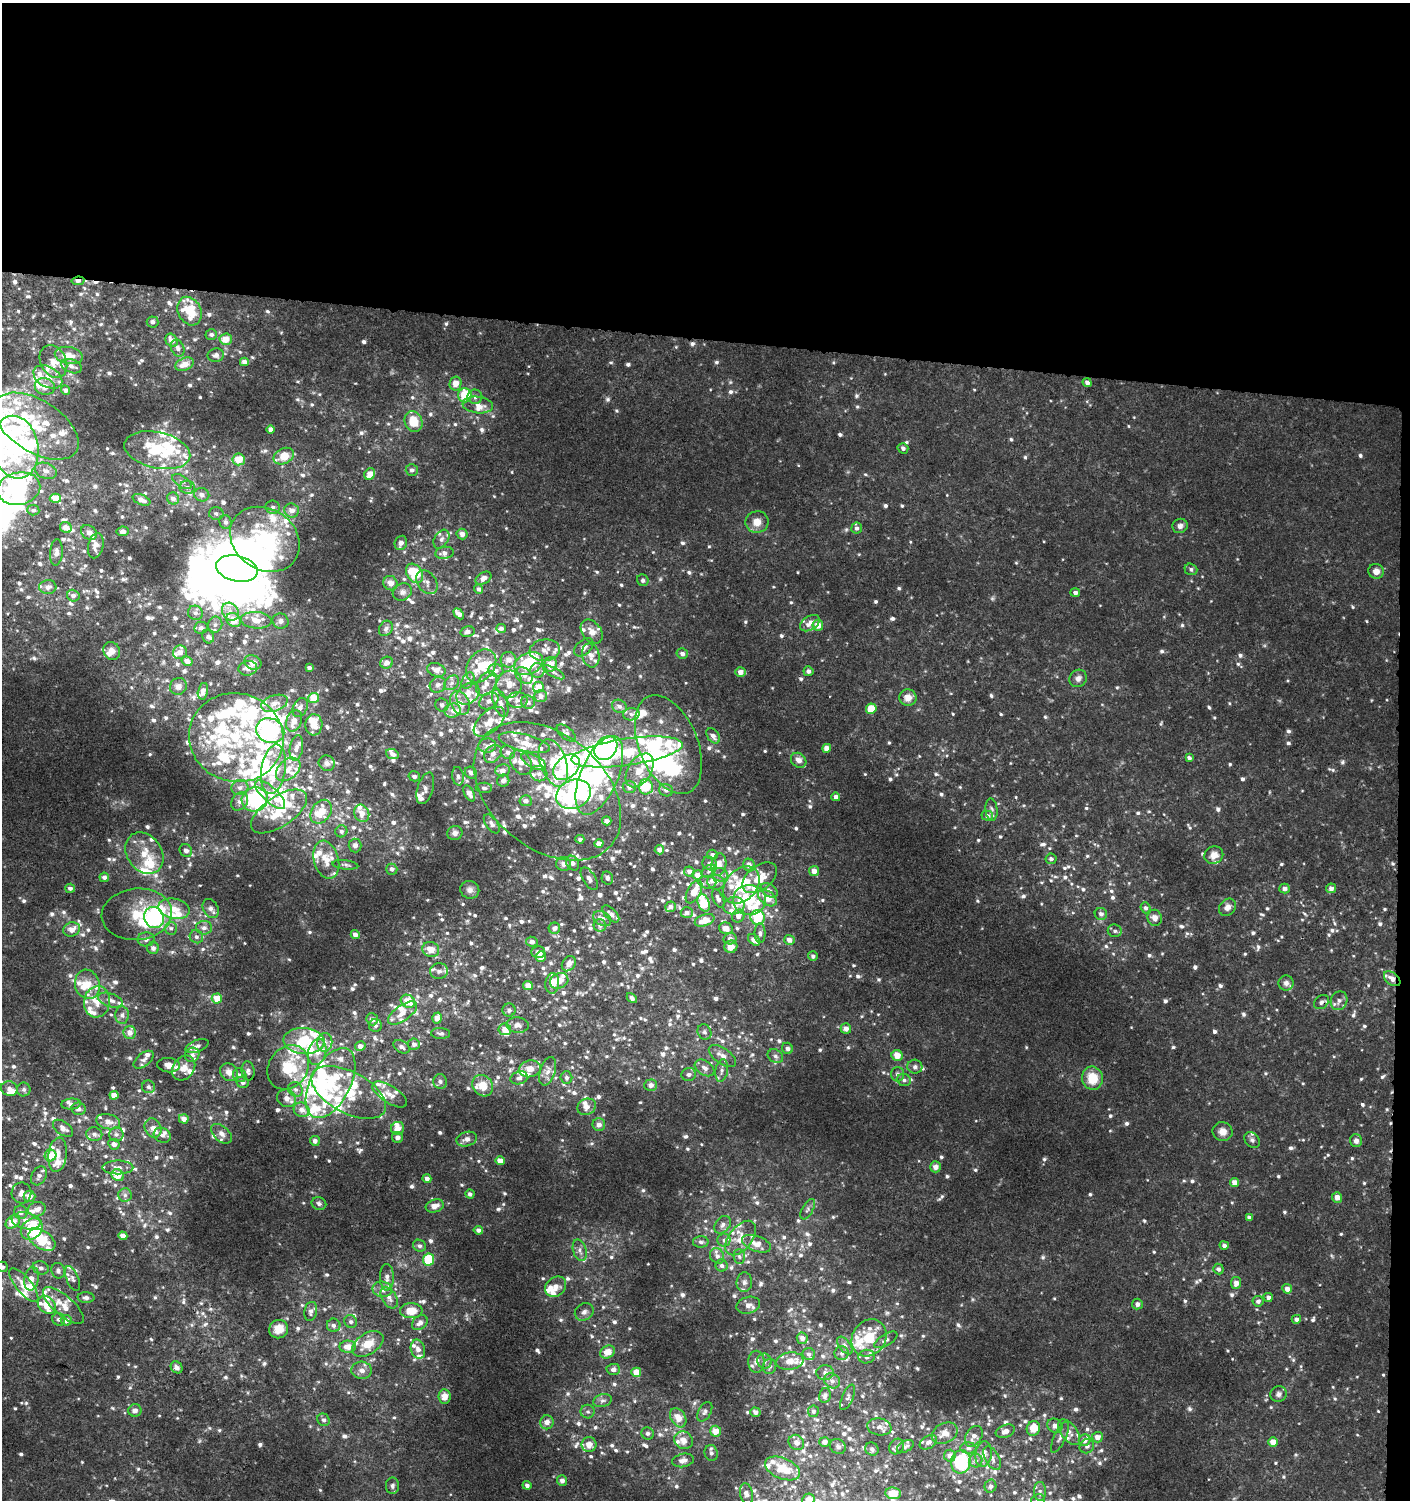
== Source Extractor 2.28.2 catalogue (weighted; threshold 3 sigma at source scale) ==
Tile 3 of 3 x 3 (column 3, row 1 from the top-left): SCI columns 3048-4455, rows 3006-4503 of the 4740 x 4504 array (HDU 1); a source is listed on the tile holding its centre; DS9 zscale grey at full resolution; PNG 1412 x 1502 px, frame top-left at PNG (2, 3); each listed source drawn as its Kron ellipse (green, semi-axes under 4 px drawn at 4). Shown black and unused: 23% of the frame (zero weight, under 3 of 5 exposures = <1% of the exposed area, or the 3 px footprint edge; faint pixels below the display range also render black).
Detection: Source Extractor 2.28.2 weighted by HDU 2 'WHT'; one run over the whole footprint, this tile lists its part. Background 0.00219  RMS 0.0015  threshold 0.00688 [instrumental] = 3 sigma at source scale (4.5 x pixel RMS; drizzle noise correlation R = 1.50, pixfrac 1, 0.0396/0.0396 arcsec/px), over >= 5 px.
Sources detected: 1468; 1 too faint to see at this stretch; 32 inside a brighter object's white glare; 1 cosmic-ray / hot-pixel residue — neither listed nor drawn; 255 inside a brighter listed object's ellipse — not listed separately; of the other 1179, all 500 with FLUX_AUTO >= 0.441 (the completeness limit of this list) listed and drawn (679 fainter detections not listed), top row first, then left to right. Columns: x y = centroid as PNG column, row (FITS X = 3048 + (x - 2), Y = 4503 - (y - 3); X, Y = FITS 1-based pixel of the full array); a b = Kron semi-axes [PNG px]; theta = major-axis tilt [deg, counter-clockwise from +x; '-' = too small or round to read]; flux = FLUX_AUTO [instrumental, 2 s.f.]
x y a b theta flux
78 281 6 4 8 0.5
190 311 15 11 -64 5.4
152 322 6 5 - 0.55
211 335 6 5 - 0.5
226 339 6 6 - 2
171 340 7 5 -58 1.2
178 348 9 6 -68 0.68
69 355 14 8 -11 2.1
216 355 8 7 - 0.57
53 362 17 12 -62 2.1
244 362 4 4 - 0.82
185 364 9 6 22 1.7
71 366 11 6 -21 0.82
48 377 15 10 -30 1.9
456 383 7 6 - 1.7
1087 383 5 4 - 0.61
45 387 10 8 -15 1.3
65 390 5 4 - 0.58
465 395 7 6 - 4.9
475 397 7 7 - 0.63
478 405 15 8 -7 1.3
413 422 10 9 - 3.6
36 426 47 26 -32 10
270 430 4 4 - 0.74
15 447 32 23 -80 15
903 448 5 5 - 0.5
157 450 33 18 -12 8.8
284 456 11 7 27 3.2
239 459 6 6 - 2.3
412 470 6 6 - 0.47
46 471 11 7 -20 0.91
370 474 6 5 - 1.6
182 481 11 5 -32 0.58
187 487 8 6 -8 0.65
19 489 22 16 11 19
202 495 7 6 - 0.76
55 498 5 4 - 2.4
173 498 6 6 - 0.77
141 500 9 5 -22 1
273 507 7 6 - 0.51
33 510 6 5 - 0.46
292 510 7 7 - 1.1
216 513 7 6 - 0.47
225 522 7 6 - 0.54
757 522 11 11 - 1.6
1180 526 8 7 - 0.61
66 528 6 5 - 1.2
857 528 5 5 - 0.46
123 531 6 4 10 0.44
89 532 9 6 -39 0.85
462 534 5 5 - 0.84
265 539 37 30 -35 24
441 539 10 7 58 0.63
401 543 7 6 - 0.65
96 546 13 7 76 0.91
56 552 13 6 84 0.73
444 553 9 6 8 0.73
237 569 21 13 -13 100
1191 569 6 5 - 0.45
1376 571 8 7 - 0.97
414 573 10 7 -57 6.9
483 578 9 5 32 0.94
643 580 6 5 - 0.45
427 582 13 9 -55 0.95
390 583 7 7 - 1
48 587 8 7 - 0.73
479 589 5 4 - 0.5
402 592 10 8 30 0.66
1075 592 5 4 - 0.47
73 596 6 6 - 0.69
230 612 9 8 - 1
195 613 7 7 - 0.63
459 614 6 4 -45 0.93
234 620 8 6 -42 2.7
256 620 15 8 -4 2.1
281 621 8 7 - 0.69
810 623 11 6 33 1.2
215 624 8 7 - 0.59
818 625 5 5 - 1.6
201 628 6 6 - 0.66
386 628 8 6 60 0.44
501 628 5 4 - 0.47
467 632 7 5 16 0.64
592 632 13 9 -52 1.3
208 637 7 5 -69 0.55
584 647 11 7 42 0.79
545 650 15 10 7 1.4
112 651 9 8 - 1
180 652 7 7 - 0.98
682 654 6 5 - 0.56
591 655 12 8 -78 1.1
508 660 8 7 - 0.99
187 661 6 5 - 0.87
253 663 9 7 -21 1.4
387 663 6 6 - 0.85
529 663 15 10 26 7.4
551 664 7 6 - 1.5
481 666 18 13 53 4.8
248 668 9 7 10 0.99
309 668 4 3 - 0.47
436 670 9 6 -19 1.2
496 670 7 6 - 0.72
537 671 7 7 - 0.55
808 671 5 5 - 0.63
554 672 12 4 -28 0.44
740 672 5 4 - 1
524 675 10 7 -42 0.81
1078 678 9 8 - 0.77
468 681 9 5 62 0.53
452 683 8 6 41 0.57
487 684 13 9 58 1.5
509 684 14 12 73 1.8
438 685 8 7 - 0.74
178 686 9 8 - 0.68
538 687 5 5 - 1.5
203 691 8 5 77 0.62
468 694 13 9 38 1.8
541 696 6 6 - 0.78
908 697 8 8 - 1.4
314 698 5 5 - 3.3
518 700 10 8 -1 0.72
489 701 10 7 32 0.99
528 702 7 6 - 0.6
274 703 13 8 19 1.2
460 703 12 9 -63 1.8
500 703 15 7 -69 0.99
442 705 7 6 - 0.57
619 706 8 6 -25 0.63
300 707 10 7 62 0.8
871 709 5 5 - 3.7
453 711 8 7 - 0.87
631 714 8 6 3 0.56
294 721 11 7 70 1.5
489 722 19 10 43 2.2
314 725 10 8 87 2.1
270 731 14 12 -24 31
566 733 11 6 -39 0.55
713 736 8 5 -53 0.62
236 738 47 44 -15 20
524 743 26 8 -14 2.2
668 745 52 29 -68 9.3
487 746 9 7 4 0.62
296 748 13 6 80 0.94
606 748 13 10 49 20
827 748 4 4 - 1.3
508 752 7 6 - 0.63
627 752 56 13 8 8.7
392 754 6 5 - 0.68
493 754 10 7 45 0.82
1189 758 4 4 - 0.52
799 760 8 6 -40 0.98
534 761 13 6 -29 1
327 763 8 7 - 0.72
521 763 13 9 -53 1.4
553 763 24 13 -71 5.1
567 767 15 10 42 7.1
273 769 25 12 81 6
288 769 14 9 42 1.6
503 770 7 6 - 0.75
640 770 18 11 57 3
471 773 6 5 - 0.71
539 774 8 7 - 0.83
599 775 42 18 67 17
414 776 6 5 - 0.54
458 776 9 6 -82 0.54
503 781 6 6 - 0.64
629 787 7 6 - 0.8
646 787 7 7 - 4.8
240 788 8 7 - 0.7
425 788 16 8 73 0.88
484 788 8 5 -2 0.47
666 790 7 6 - 0.5
547 791 84 57 -40 22
469 793 8 5 -62 1
573 794 18 14 22 19
270 795 19 7 -43 1.9
836 797 4 4 - 0.73
255 799 13 12 - 12
240 801 10 7 53 0.83
526 801 6 5 - 0.65
991 810 11 6 -84 0.46
279 811 32 15 34 5.6
321 812 13 9 55 3.7
362 813 9 7 -67 1.4
987 816 6 5 - 0.53
607 821 5 4 - 0.82
492 824 11 6 -54 0.69
341 831 6 6 - 0.45
455 833 8 7 - 0.6
580 839 4 4 - 0.49
599 844 4 4 - 1.3
355 846 7 6 - 0.64
659 850 5 4 - 0.89
186 851 7 6 - 0.66
144 853 22 17 -55 3.6
712 855 5 5 - 0.46
1214 855 9 8 - 1.4
1051 859 5 5 - 0.45
326 860 19 12 -74 2.7
573 863 7 6 - 0.64
709 863 7 6 - 0.54
564 864 7 7 - 0.77
719 864 11 7 80 1.5
345 865 13 4 -7 0.47
749 865 6 5 - 0.86
392 869 5 5 - 0.49
689 871 5 5 - 0.8
709 871 8 5 36 0.44
814 871 5 5 - 1.1
697 875 5 4 - 1.1
720 875 8 6 -18 0.69
104 877 5 4 - 0.57
607 878 7 5 -78 0.53
760 878 20 12 38 2.8
589 879 12 6 -58 0.68
707 882 9 6 -9 0.5
716 882 9 7 -21 0.81
741 885 21 15 47 6.9
70 888 5 4 - 0.45
1284 888 5 5 - 0.69
1331 888 5 5 - 0.68
470 890 9 8 - 0.65
769 890 9 6 -37 0.6
694 892 12 6 62 2.5
767 898 10 6 -37 2.2
718 899 10 5 -64 0.67
749 900 16 15 - 5.8
704 903 9 6 -69 6.5
734 906 10 8 10 1.1
670 907 5 5 - 0.68
1227 907 9 7 46 0.91
1145 908 5 5 - 0.45
174 909 16 10 -12 2.1
211 909 10 7 -62 0.7
687 912 6 5 - 0.57
137 914 35 26 5 6.5
611 914 10 5 -46 0.79
1101 914 6 6 - 0.59
738 916 7 6 - 1
758 917 7 7 - 6.2
154 918 11 9 -66 17
1155 918 8 7 - 0.97
602 919 10 6 -27 0.91
705 920 10 6 19 2
600 925 6 6 - 0.54
171 928 6 5 - 0.47
204 928 8 7 - 0.65
554 928 6 5 - 0.8
726 928 7 5 -17 1.2
72 929 8 7 - 1.3
1115 931 7 6 - 0.47
760 933 10 5 -90 0.49
355 934 4 4 - 0.83
196 937 7 6 - 0.51
146 939 8 7 - 0.64
730 939 6 5 - 0.57
754 940 7 5 -38 1.2
789 940 5 5 - 0.93
532 942 6 5 - 0.51
731 947 6 6 - 1.3
153 948 6 6 - 0.57
431 949 8 7 - 1.8
538 952 7 6 - 0.63
541 956 5 5 - 1.8
813 956 5 5 - 0.49
569 964 8 6 54 0.96
439 971 9 8 - 0.85
1392 979 9 6 -39 1.3
559 981 9 7 24 1.8
552 983 10 7 85 2.3
1286 983 7 7 - 0.61
87 984 15 12 -72 2.9
528 986 5 4 - 1.6
632 998 6 4 -46 0.52
217 999 5 5 - 2.3
110 1000 13 6 -18 1
408 1001 7 6 - 2.8
1339 1001 9 8 - 0.75
97 1002 16 13 82 2.2
1321 1002 8 6 40 0.57
509 1010 6 6 - 0.56
403 1013 17 7 35 1.6
122 1015 9 7 -88 0.59
437 1018 5 4 - 1.2
372 1019 6 5 - 0.82
518 1025 11 8 -4 0.86
375 1026 6 6 - 0.48
505 1029 6 6 - 1.5
846 1029 5 5 - 0.96
130 1032 6 6 - 1.2
704 1032 8 6 -65 0.47
440 1033 9 5 -5 0.45
304 1041 20 13 -4 7.4
325 1043 9 7 82 0.84
414 1044 6 5 - 0.7
197 1046 12 6 21 0.61
360 1046 5 5 - 0.9
401 1047 9 6 -30 0.56
787 1048 6 5 - 0.58
317 1052 13 9 76 1.6
192 1055 7 7 - 0.76
897 1055 5 5 - 1.9
722 1056 15 7 -34 1.4
775 1056 8 6 -33 0.53
144 1060 12 6 39 0.59
169 1065 11 7 -6 1.1
288 1067 23 19 55 7.4
915 1067 7 7 - 0.52
184 1068 13 10 52 1.6
705 1068 11 7 -33 0.89
530 1069 11 8 12 1.6
722 1070 11 6 79 0.71
248 1071 9 6 -81 0.54
548 1071 15 7 72 1
229 1072 9 8 - 1.3
689 1074 7 6 - 0.53
897 1074 7 6 - 0.54
240 1075 7 6 - 0.55
519 1078 9 6 16 0.51
566 1078 6 6 - 0.47
1092 1078 11 10 - 3.4
904 1080 7 6 - 0.49
440 1081 7 7 - 0.45
243 1082 6 5 - 0.51
331 1083 38 20 62 11
651 1085 6 6 - 0.72
483 1086 11 9 -52 2.3
148 1087 6 6 - 0.46
9 1089 8 7 - 0.86
24 1089 7 6 - 0.51
295 1089 8 7 - 0.62
349 1092 41 20 -28 7.3
390 1094 20 8 -32 1.4
114 1095 4 4 - 1.8
287 1098 10 8 -26 1
71 1104 10 5 6 0.46
587 1107 9 8 - 0.94
78 1109 7 6 - 0.68
302 1110 8 7 - 1.1
184 1119 5 4 - 1
108 1122 12 7 -14 1.3
599 1125 6 6 - 0.86
63 1128 11 6 -36 0.97
153 1128 10 8 -60 1.2
398 1128 7 6 - 1.5
1223 1132 10 9 - 1.2
94 1134 8 7 - 0.57
116 1134 7 7 - 0.53
221 1134 12 7 -41 0.73
162 1135 9 7 -27 0.66
397 1137 5 5 - 0.8
467 1139 10 7 17 0.96
1252 1140 9 6 -45 0.46
315 1141 5 4 - 0.68
1356 1141 6 6 - 0.84
114 1144 6 5 - 0.71
58 1155 17 9 83 1.5
51 1156 6 5 - 2.8
500 1161 4 4 - 1.5
118 1167 15 7 0 1
935 1167 5 5 - 1
118 1175 6 5 - 2.5
39 1176 10 7 62 0.78
427 1179 4 4 - 0.69
1234 1182 4 4 - 1.3
22 1193 10 10 - 0.97
470 1194 4 4 - 0.46
125 1195 7 7 - 0.48
29 1196 6 5 - 1.4
1337 1197 5 5 - 1.1
319 1203 7 6 - 0.5
435 1206 9 6 17 1.1
37 1209 9 7 14 1
808 1209 11 5 62 0.48
21 1212 7 6 - 0.73
1249 1217 4 4 - 0.44
26 1221 14 8 -11 1.9
13 1222 8 5 38 3
723 1225 10 7 52 0.76
32 1229 12 9 44 11
478 1230 4 4 - 0.52
123 1236 4 4 - 1.1
741 1238 20 11 52 2.6
42 1240 15 9 -32 4.9
724 1240 6 6 - 0.49
701 1242 8 5 0 0.46
756 1244 15 7 -20 1.7
1224 1245 4 4 - 0.61
419 1246 7 5 -27 0.49
580 1250 11 6 -74 0.72
717 1256 8 6 -58 0.75
739 1256 7 6 - 0.45
429 1259 6 5 - 5.4
722 1265 6 6 - 0.45
2 1267 5 5 - 0.45
41 1268 8 6 -15 0.56
1218 1269 5 5 - 0.52
58 1271 8 6 -71 0.55
387 1277 13 7 -89 0.88
72 1278 13 6 -68 0.69
31 1279 12 7 80 1.5
744 1282 10 8 85 0.67
1236 1283 6 5 - 0.94
24 1285 20 8 -51 2.5
556 1287 11 9 39 1.3
382 1289 10 7 -12 1
1287 1289 5 4 - 1.1
1268 1297 5 4 - 0.61
86 1298 8 5 -3 0.62
389 1298 12 7 -60 0.89
1258 1301 5 5 - 0.52
1137 1304 5 5 - 0.68
47 1305 10 7 -43 2.4
748 1305 12 8 16 0.87
63 1306 25 10 -41 2.3
311 1311 9 6 78 0.71
411 1311 11 7 0 3
584 1312 10 8 32 0.78
59 1319 6 6 - 0.47
1296 1319 5 4 - 0.6
66 1320 5 5 - 0.95
351 1322 7 6 - 0.48
420 1323 9 6 39 0.86
334 1325 7 6 - 0.63
279 1329 9 9 - 2.1
802 1338 6 5 - 0.91
869 1338 19 16 55 4.6
886 1340 13 5 30 0.5
368 1344 17 10 34 2.7
845 1345 10 5 -52 0.57
348 1347 8 6 0 1.6
418 1349 10 7 -72 0.91
608 1352 8 6 35 2.1
842 1353 7 7 - 0.48
809 1354 6 6 - 0.5
867 1357 8 7 - 0.62
764 1361 7 7 - 0.57
790 1361 13 8 7 1.9
756 1362 11 8 89 1.1
770 1366 7 6 - 0.52
177 1367 6 5 - 0.85
613 1369 7 5 2 0.68
362 1370 10 8 -5 0.91
636 1372 5 4 - 2.3
825 1373 9 7 -1 0.57
832 1381 8 7 - 0.7
1278 1394 8 7 - 0.54
825 1395 7 6 - 0.56
445 1397 7 6 - 1.3
848 1397 14 5 66 0.45
602 1401 9 6 16 0.52
135 1410 6 6 - 0.76
813 1411 6 5 - 0.44
588 1412 7 7 - 0.45
705 1412 10 6 61 0.55
755 1412 5 4 - 0.83
678 1418 10 7 -59 2
324 1420 6 6 - 0.46
547 1422 7 6 - 0.92
1055 1426 8 7 - 0.96
879 1427 12 8 -10 0.8
1033 1428 7 6 - 3.1
716 1431 5 5 - 1.9
1005 1431 10 6 21 1.1
1069 1432 15 8 -53 1.2
648 1433 6 6 - 0.44
945 1433 13 10 27 1.3
974 1436 11 8 58 1.1
1060 1437 17 6 65 0.81
1097 1437 5 5 - 1.1
683 1440 9 8 - 1.2
1085 1440 6 5 - 0.9
796 1442 8 7 - 0.88
825 1442 5 5 - 0.89
928 1442 9 6 31 0.78
1273 1442 4 4 - 1.7
589 1444 7 7 - 1.5
838 1446 8 7 - 0.53
897 1446 8 6 52 0.48
905 1446 9 5 31 0.45
1087 1446 7 6 - 0.56
968 1448 8 5 -2 0.5
872 1449 7 6 - 0.5
711 1453 8 6 -77 0.54
984 1454 13 8 82 1.3
950 1456 6 6 - 0.94
992 1458 13 7 -60 0.8
683 1460 11 6 13 0.87
976 1460 7 6 - 0.52
961 1462 11 10 - 10
782 1468 18 10 -22 3.8
562 1481 5 5 - 0.71
527 1485 4 4 - 0.52
392 1486 8 6 89 0.48
990 1486 6 6 - 0.5
1040 1491 9 6 -87 0.57
893 1493 7 6 - 3.1
746 1494 10 6 -78 0.68
808 1500 7 6 - 1.6
1038 1500 7 6 - 0.51
Overlapping masked pixels (flux is a lower limit): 3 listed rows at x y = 78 281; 1392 979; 1321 1002
Isophote crosses this tile's border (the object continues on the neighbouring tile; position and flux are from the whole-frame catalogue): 5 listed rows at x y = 19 489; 2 1267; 893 1493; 808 1500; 1038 1500